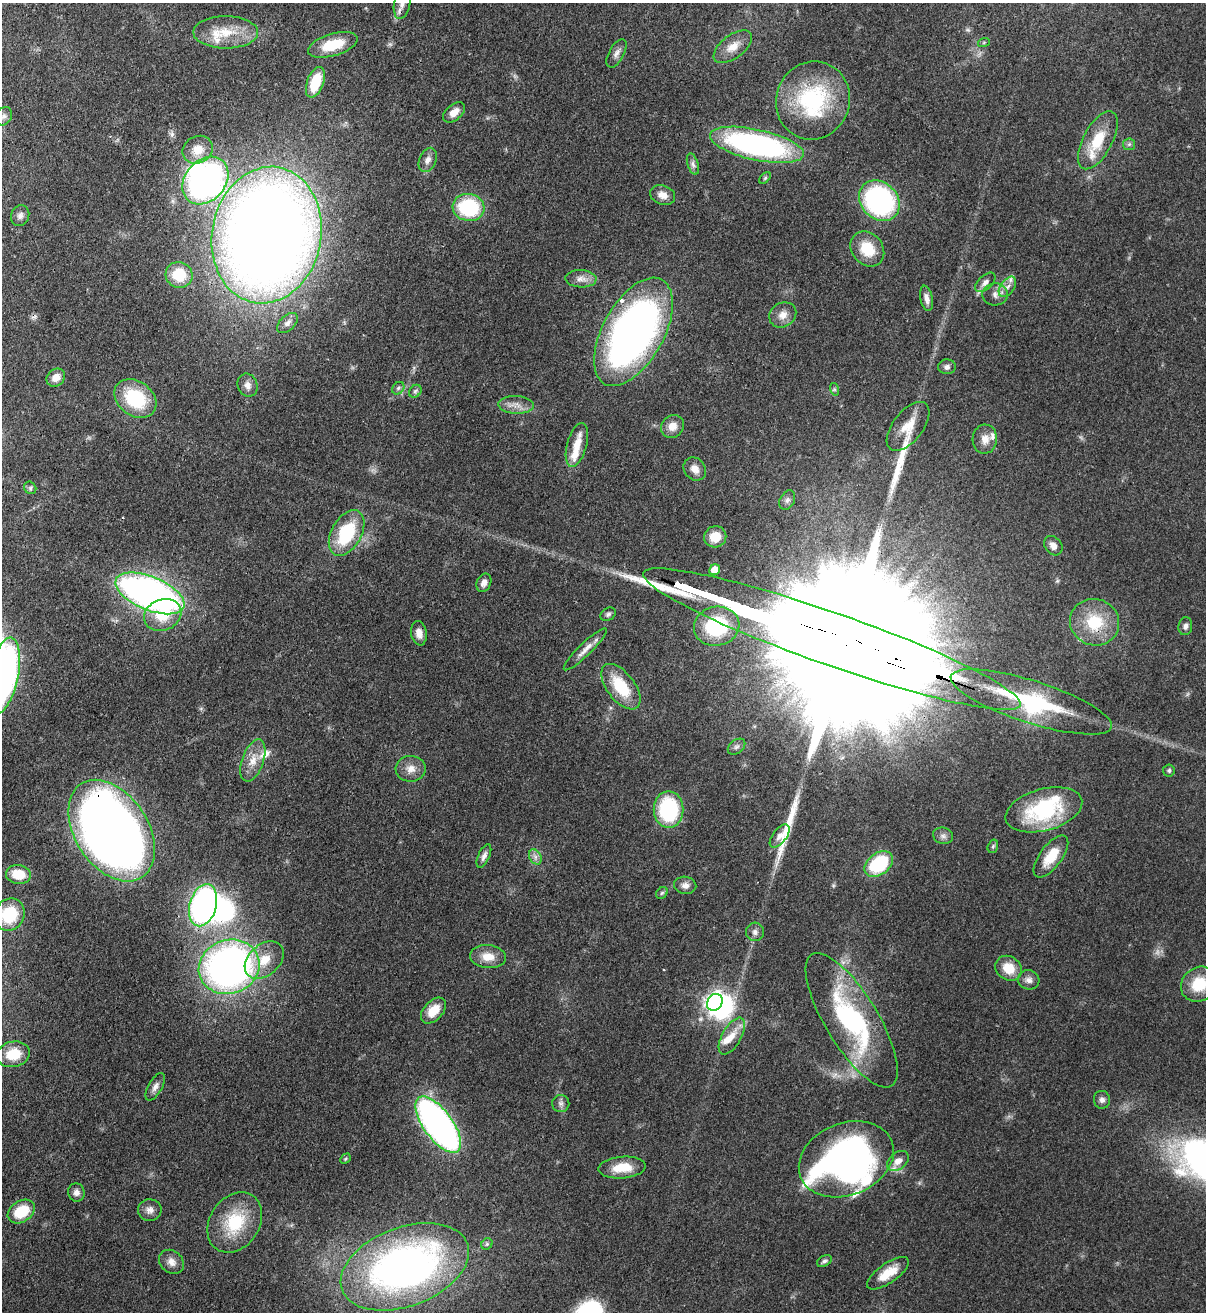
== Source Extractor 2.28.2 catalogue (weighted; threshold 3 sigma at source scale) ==
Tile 11 of 4 x 4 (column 3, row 3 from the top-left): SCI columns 2754-3957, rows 1346-2655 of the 5380 x 5306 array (HDU 1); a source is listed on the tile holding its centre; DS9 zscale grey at full resolution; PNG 1208 x 1314 px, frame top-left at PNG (2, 3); each listed source drawn as its Kron ellipse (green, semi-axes under 4 px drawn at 4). Shown black and unused: <1% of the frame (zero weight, under 3 of 4 exposures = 7% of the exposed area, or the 3 px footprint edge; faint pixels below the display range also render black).
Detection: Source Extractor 2.28.2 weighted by HDU 2 'WHT'; one run over the whole footprint, this tile lists its part. Background 0.0854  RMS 0.004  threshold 0.0178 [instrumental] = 3 sigma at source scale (4.5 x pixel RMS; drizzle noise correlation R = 1.50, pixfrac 1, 0.05/0.05 arcsec/px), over >= 5 px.
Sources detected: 133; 1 too faint to see at this stretch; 3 inside a brighter object's white glare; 2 cosmic-ray / hot-pixel residue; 2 long thin detections or spike segments (spike, bleed or trail) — neither listed nor drawn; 12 inside a brighter listed object's ellipse — not listed separately; the other 113 listed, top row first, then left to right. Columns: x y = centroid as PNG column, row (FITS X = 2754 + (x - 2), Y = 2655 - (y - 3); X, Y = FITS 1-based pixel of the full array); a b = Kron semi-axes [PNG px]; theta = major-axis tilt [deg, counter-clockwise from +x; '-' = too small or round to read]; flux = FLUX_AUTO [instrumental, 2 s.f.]
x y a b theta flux
402 3 16 8 78 2.9
226 32 32 16 0 13
984 42 6 4 19 0.47
333 45 25 11 17 13
733 47 22 11 37 5.7
616 53 16 7 61 2.1
315 82 16 8 69 15
813 100 39 36 70 44
454 112 13 7 40 3.8
4 116 9 8 - 1.4
1098 140 32 14 62 14
1129 144 6 6 - 0.93
757 145 48 15 -12 110
198 150 15 13 30 7
428 160 13 8 66 2.3
693 164 11 5 -72 1.5
765 178 7 4 45 0.62
205 181 26 20 49 140
663 195 13 9 -19 3.6
879 201 22 18 -45 75
469 207 16 13 -8 31
20 216 11 9 68 1.9
267 235 69 54 80 810
867 249 19 15 -51 12
179 275 13 13 - 12
581 279 15 8 -2 3.1
985 282 12 7 42 2
1007 287 11 7 54 2.5
995 294 13 11 4 3
927 298 13 6 -78 2.4
783 315 14 12 32 3.7
287 323 12 7 43 2.3
633 332 59 30 61 220
947 367 9 7 5 1.4
56 378 10 8 41 3.8
248 385 12 9 -68 2.6
398 388 7 5 46 0.95
834 389 6 4 -72 0.69
415 391 7 5 45 0.87
135 399 23 17 -36 25
516 405 17 9 -2 3.7
673 426 12 11 - 4.1
908 426 29 15 52 7.9
985 439 14 12 86 4.1
577 445 22 10 74 7.6
695 469 12 10 -52 3.6
30 488 6 5 - 0.86
787 500 10 7 61 1.5
347 533 25 15 61 25
715 537 11 10 - 6.3
1053 546 10 8 -50 2.6
715 570 6 5 - 5.8
484 583 9 7 65 2.1
150 593 37 16 -23 200
608 614 8 6 31 1
163 615 19 15 22 13
1095 622 25 23 -22 16
717 626 23 19 12 27
1185 626 9 7 81 1.5
419 633 12 7 -80 3
832 639 200 26 -19 81000
585 649 29 6 44 3.7
4 676 39 14 78 160
621 687 26 14 -52 17
1031 702 84 21 -18 49
736 747 10 6 38 1.4
253 760 22 10 70 5.7
411 769 15 13 2 4.1
1169 770 6 6 - 0.82
669 809 18 15 -90 37
1044 810 39 21 15 39
112 831 56 36 -57 480
780 836 13 7 52 2.3
943 836 10 8 -15 1.8
993 846 7 5 73 0.77
484 856 13 5 66 1.9
1051 856 25 11 53 9.4
535 857 8 6 -61 1.6
879 864 16 11 38 29
18 874 12 9 -8 10
685 885 11 8 -11 2.3
662 893 6 5 - 0.73
203 905 21 13 74 110
9 915 16 15 - 19
755 932 9 9 - 1.7
488 957 18 11 -6 5.9
264 960 22 15 41 9
229 967 31 27 20 200
1009 968 14 12 -34 8.6
1029 980 11 9 -16 2.3
1199 984 19 16 37 14
715 1002 9 7 57 190
433 1011 15 9 47 7.4
852 1020 77 26 -59 61
732 1036 20 9 60 5.2
13 1054 17 12 13 10
155 1087 15 7 60 2.2
1102 1100 9 8 - 1.7
561 1103 8 8 - 1.6
438 1125 33 14 -54 180
345 1159 6 4 46 0.58
846 1159 49 36 22 170
898 1161 12 8 40 3.1
622 1168 24 11 5 8.9
76 1192 9 8 - 1.9
150 1210 11 11 - 2.5
21 1211 15 10 33 14
235 1222 32 25 55 22
487 1244 6 5 - 0.78
824 1261 8 5 30 1
171 1262 13 11 -41 3.1
405 1267 67 39 21 200
888 1273 24 9 35 7.5
Overlapping masked pixels (flux is a lower limit): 5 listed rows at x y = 402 3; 267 235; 832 639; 112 831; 438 1125
Isophote crosses this tile's border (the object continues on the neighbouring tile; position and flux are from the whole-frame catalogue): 4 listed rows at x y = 402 3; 4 676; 9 915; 1199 984